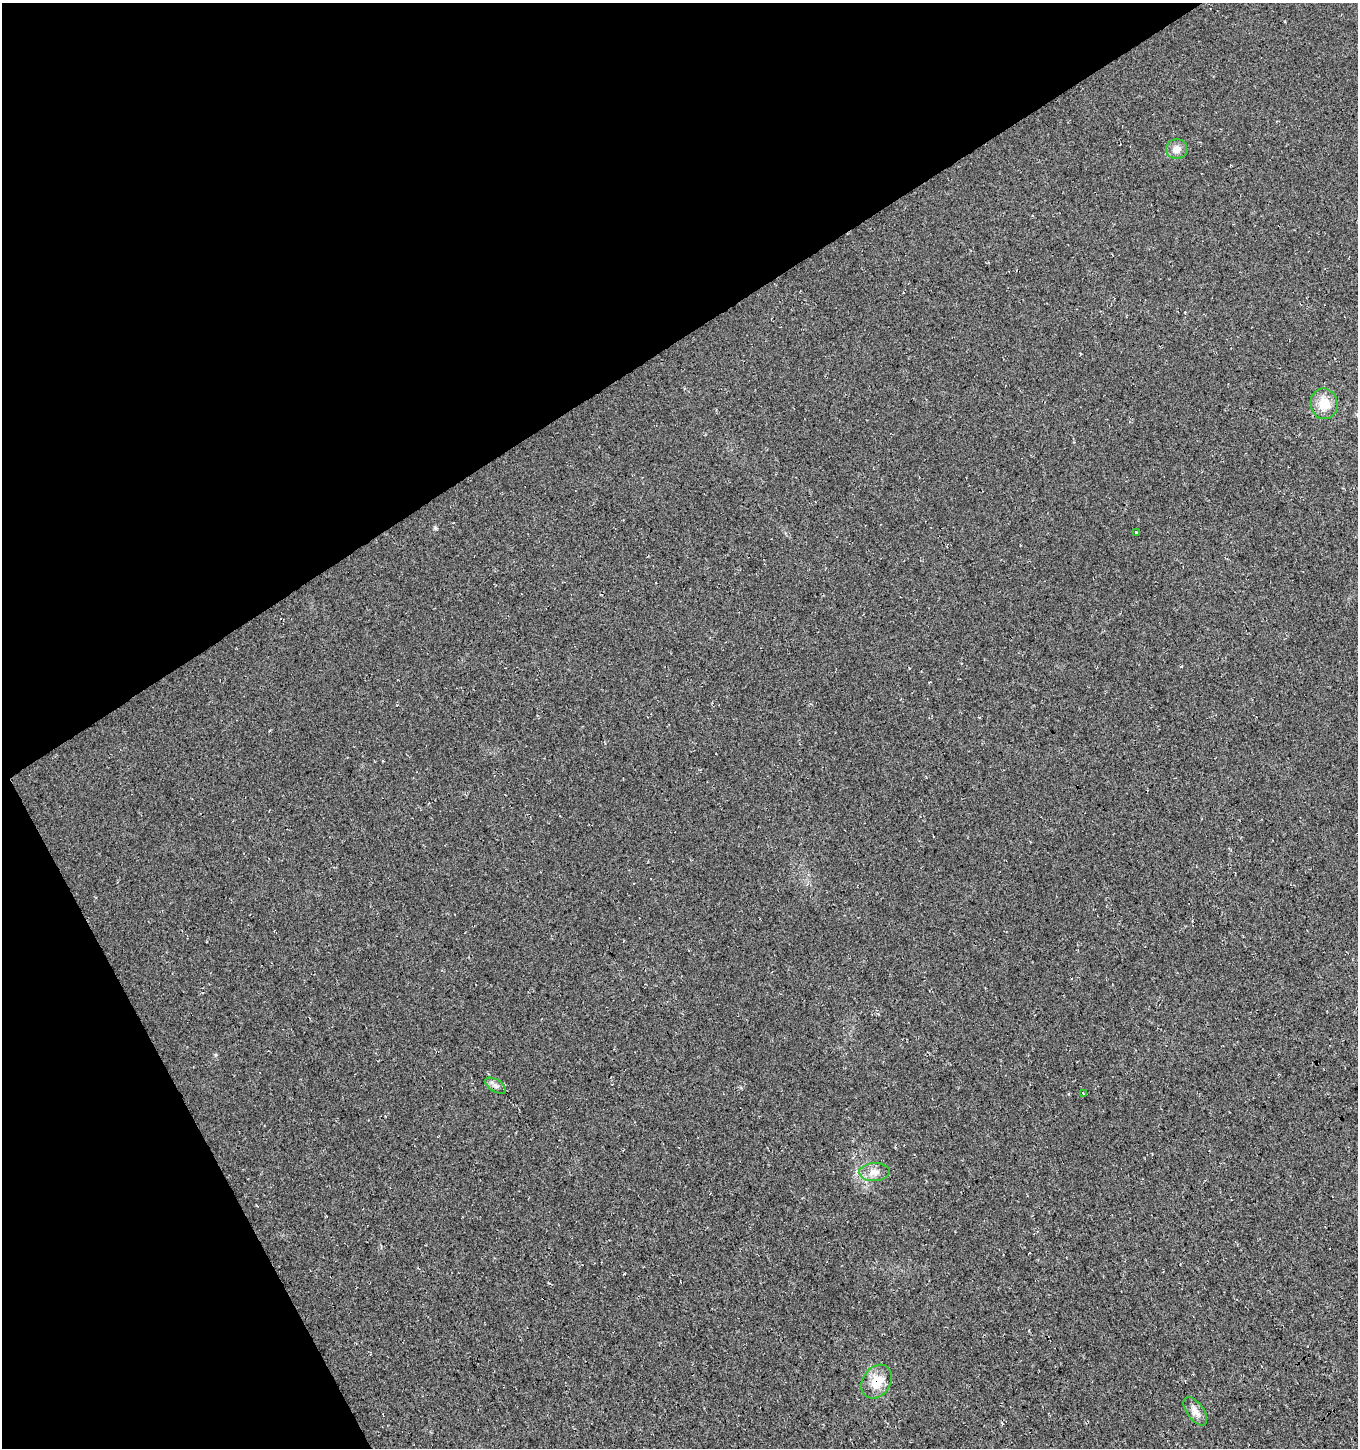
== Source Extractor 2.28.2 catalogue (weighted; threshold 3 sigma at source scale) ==
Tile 5 of 4 x 4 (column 1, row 2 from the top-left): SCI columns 200-1555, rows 2943-4388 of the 5765 x 5889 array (HDU 1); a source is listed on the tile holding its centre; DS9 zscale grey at full resolution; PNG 1360 x 1450 px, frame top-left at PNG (2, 3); each listed source drawn as its Kron ellipse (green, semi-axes under 4 px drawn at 4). Shown black and unused: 30% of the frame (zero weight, under 3 of 4 exposures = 5% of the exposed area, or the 3 px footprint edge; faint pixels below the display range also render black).
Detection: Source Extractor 2.28.2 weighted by HDU 2 'WHT'; one run over the whole footprint, this tile lists its part. Background 0.0151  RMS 0.0074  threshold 0.0334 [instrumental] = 3 sigma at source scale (4.5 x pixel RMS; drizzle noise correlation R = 1.50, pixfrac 1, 0.0396/0.0396 arcsec/px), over >= 5 px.
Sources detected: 8; all 8 listed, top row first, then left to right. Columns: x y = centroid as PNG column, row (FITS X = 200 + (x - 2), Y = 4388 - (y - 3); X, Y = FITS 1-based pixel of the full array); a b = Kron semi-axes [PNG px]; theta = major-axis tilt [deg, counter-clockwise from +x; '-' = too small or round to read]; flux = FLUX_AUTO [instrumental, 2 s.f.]
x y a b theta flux
1177 149 10 10 - 5.9
1324 404 15 13 -79 14
1136 532 3 3 - 0.62
496 1086 12 6 -32 2.8
1083 1093 4 2 - 0.88
874 1172 15 9 2 6.3
877 1382 18 14 57 14
1195 1411 16 8 -54 5.4
Overlapping masked pixels (flux is a lower limit): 1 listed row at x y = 877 1382